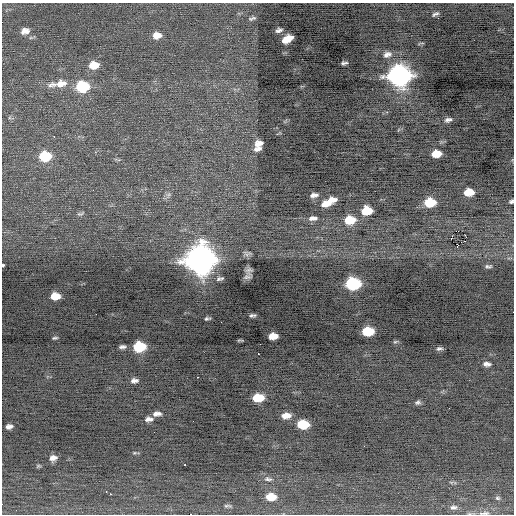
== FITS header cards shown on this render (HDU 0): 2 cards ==
NAXIS1  =                  512 / Axis length
NAXIS2  =                  512 / Axis length

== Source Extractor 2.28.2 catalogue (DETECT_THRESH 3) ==
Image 512 x 512 px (HDU 0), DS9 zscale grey, 1 PNG px = 1 image px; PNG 516 x 516 px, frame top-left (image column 1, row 512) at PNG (2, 3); no overlay
Background -0.291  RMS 0.76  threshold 2.27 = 3 sigma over >= 5 px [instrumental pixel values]
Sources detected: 74; all 74 listed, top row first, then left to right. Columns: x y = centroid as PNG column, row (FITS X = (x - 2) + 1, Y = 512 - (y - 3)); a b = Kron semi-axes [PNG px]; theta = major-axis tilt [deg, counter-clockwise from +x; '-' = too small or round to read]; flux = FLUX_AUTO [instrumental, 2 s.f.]
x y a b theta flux
435 14 8 4 23 140
252 18 11 4 16 120
438 18 2 2 - 150
279 30 8 5 20 170
25 31 11 8 15 320
157 35 10 7 10 490
287 39 10 6 31 700
421 43 11 2 12 53
387 54 12 8 16 290
344 63 6 3 5 110
94 65 10 7 7 760
399 76 11 9 5 30000
61 83 16 9 6 580
52 85 15 7 8 290
82 87 10 8 5 3000
448 120 10 6 14 180
54 136 2 2 - 320
259 143 9 6 22 340
258 149 8 4 16 190
436 154 8 6 5 890
45 156 10 8 5 2000
469 192 9 6 3 890
314 195 9 5 10 210
331 200 12 6 5 500
511 201 5 4 - 110
430 202 10 7 3 1600
325 204 11 6 6 490
366 211 9 6 6 1700
80 214 9 5 12 100
313 218 12 7 4 280
350 220 10 7 4 1400
451 238 3 2 - 47
458 246 5 2 - 280
200 260 15 12 23 57000
3 265 3 3 - 55
488 266 9 5 1 120
249 271 9 6 -79 240
220 279 10 5 9 140
353 284 10 7 2 6000
55 296 8 6 4 780
513 312 2 2 - 54
252 315 6 3 9 110
207 319 5 3 - 91
368 331 9 6 2 2000
273 336 8 5 5 690
55 338 5 3 - 74
240 340 7 2 2 54
395 342 7 4 17 71
123 347 8 4 3 150
139 347 9 7 7 2800
439 349 8 5 8 130
258 354 3 2 - 210
487 364 10 6 -7 210
197 377 2 2 - 490
134 381 9 6 2 200
258 398 9 6 3 1400
418 402 8 5 11 120
157 414 10 6 4 270
286 416 10 6 3 500
149 419 10 6 3 230
303 424 9 6 -3 1700
9 427 7 5 10 220
364 446 2 2 - 25
134 453 7 4 0 64
53 458 7 6 - 260
185 465 3 2 - 160
268 479 10 5 -4 150
106 491 3 2 - 220
110 494 2 2 - 220
271 497 11 7 -4 790
498 498 7 5 -16 92
227 506 11 4 3 110
453 507 10 7 4 200
485 513 16 5 5 240
At the frame edge (FLAGS 8, measured only in part): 4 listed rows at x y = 511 201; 3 265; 513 312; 485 513